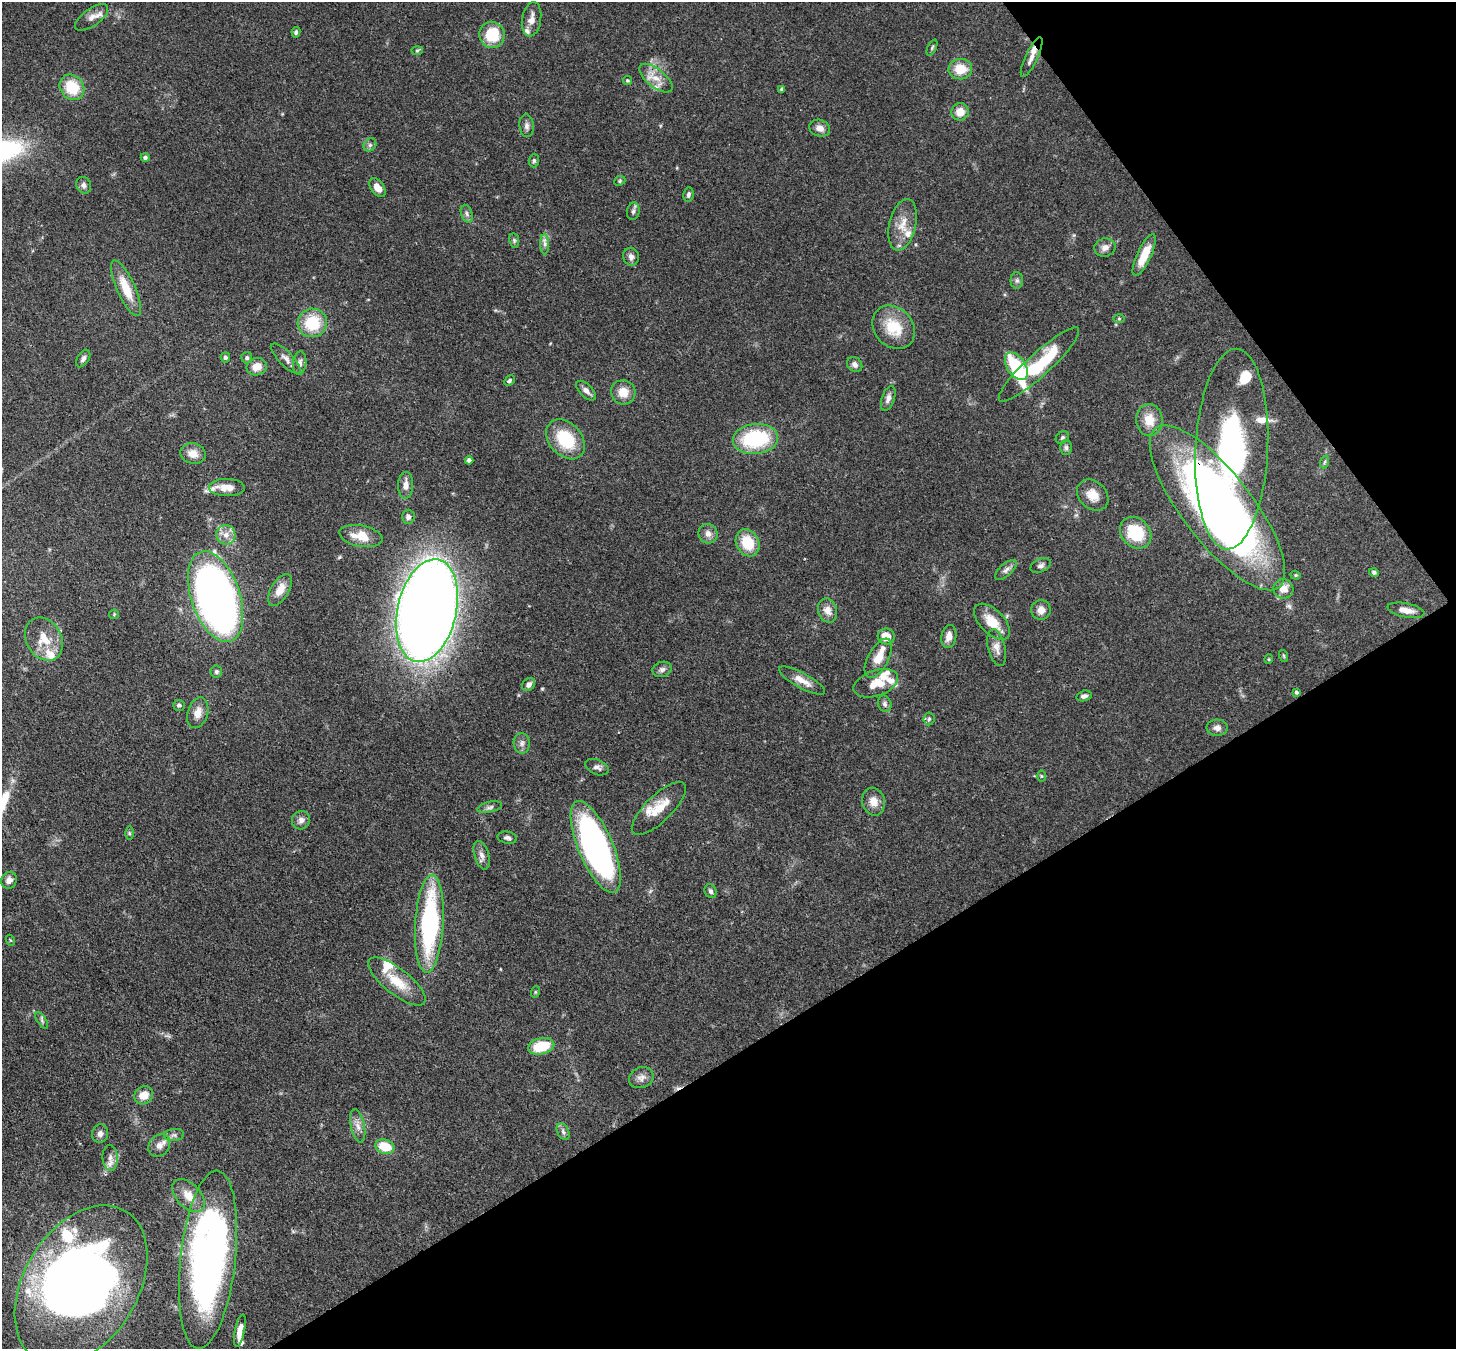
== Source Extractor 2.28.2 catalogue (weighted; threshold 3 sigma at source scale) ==
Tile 12 of 4 x 4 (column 4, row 3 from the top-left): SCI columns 4440-5893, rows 1698-3044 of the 5974 x 5947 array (HDU 1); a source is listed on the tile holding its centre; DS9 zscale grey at full resolution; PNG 1458 x 1351 px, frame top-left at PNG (2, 2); each listed source drawn as its Kron ellipse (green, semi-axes under 4 px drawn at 4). Shown black and unused: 30% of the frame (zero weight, under 3 of 4 exposures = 7% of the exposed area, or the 3 px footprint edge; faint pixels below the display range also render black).
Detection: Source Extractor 2.28.2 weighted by HDU 2 'WHT'; one run over the whole footprint, this tile lists its part. Background 0.0965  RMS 0.004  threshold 0.018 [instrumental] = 3 sigma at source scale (4.5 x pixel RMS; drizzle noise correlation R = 1.50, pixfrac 1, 0.05/0.05 arcsec/px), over >= 5 px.
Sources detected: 155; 7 inside a brighter object's white glare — neither listed nor drawn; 17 inside a brighter listed object's ellipse — not listed separately; the other 131 listed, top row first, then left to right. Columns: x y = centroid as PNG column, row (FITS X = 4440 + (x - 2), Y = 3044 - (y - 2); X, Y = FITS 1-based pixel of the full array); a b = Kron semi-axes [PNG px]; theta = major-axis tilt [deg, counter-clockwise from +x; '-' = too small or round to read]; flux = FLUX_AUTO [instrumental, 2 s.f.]
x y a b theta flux
92 17 19 8 36 3.1
532 19 17 9 81 3.6
296 32 5 4 - 1
492 35 13 12 - 15
932 47 8 3 64 0.59
417 50 6 4 2 0.5
1032 57 22 6 65 2.8
960 69 12 10 4 8.1
656 78 20 9 -39 5.1
628 80 4 4 - 0.55
72 87 13 11 -50 13
782 89 4 3 - 0.66
960 112 9 8 - 5
527 126 11 7 -83 1.6
820 128 10 8 -19 2.7
370 145 7 6 - 1
145 158 4 4 - 0.93
534 160 7 5 89 0.84
620 181 6 4 23 0.57
84 185 8 7 - 1.4
378 188 11 6 -54 4.1
688 194 7 5 82 1
633 211 9 6 80 1.2
467 214 9 5 -72 1.2
903 225 26 13 77 7.1
514 240 7 5 -79 0.81
545 244 10 4 -90 1.4
1105 247 10 9 - 2.5
1144 255 23 7 65 8.1
631 257 9 8 - 1.9
1017 280 8 6 -90 1.1
126 288 30 9 -66 8.8
1119 319 5 3 - 0.44
312 323 15 14 - 16
894 327 23 19 -47 13
225 357 5 4 - 1
83 358 10 6 58 1.4
247 358 5 5 - 0.9
286 359 20 7 -47 2.5
300 363 11 6 83 2
855 365 8 7 - 1.8
1039 365 53 11 42 37
1016 366 15 9 -56 24
257 367 10 8 19 4.5
509 381 6 4 46 0.84
586 391 12 6 -45 2.1
623 392 12 12 - 5.4
888 398 13 6 71 1.9
1149 420 16 13 -87 6.7
1062 437 7 5 38 0.76
566 439 23 16 -47 17
755 439 22 15 6 32
1066 448 7 5 -89 1
1232 449 100 36 87 120
193 453 13 10 -15 4
469 460 4 4 - 1
1324 462 7 4 70 0.69
406 485 13 7 87 3
227 488 18 8 -1 4.9
1093 495 17 13 -44 5.5
1217 508 101 35 -52 270
408 517 7 6 - 1.6
1136 533 17 14 -46 17
708 534 10 9 - 2.3
226 535 10 9 - 3.2
361 536 22 10 -11 7.9
748 543 14 11 -62 12
1041 565 11 6 26 1.3
1006 570 13 6 41 1.6
1374 572 5 4 - 0.86
1296 575 5 4 - 0.5
1283 589 10 9 - 4.4
280 590 18 9 60 5.1
216 597 47 24 -71 290
828 610 12 9 -73 3.4
1041 610 10 9 - 3.1
1406 610 19 7 -11 3.9
427 611 52 29 77 820
114 614 5 4 - 0.48
992 622 22 12 -45 7.9
886 636 8 8 - 5.8
949 636 11 7 79 3.1
44 639 23 17 -60 8.3
997 648 19 8 -76 3.1
1284 656 6 3 -72 0.47
878 658 22 10 62 6.6
1269 659 5 3 - 0.36
662 669 10 7 15 1.4
216 672 6 6 - 0.79
802 680 26 7 -29 4.5
876 683 23 12 18 6.7
529 684 7 5 47 1.7
1297 692 4 3 - 0.8
1084 696 8 5 14 1.2
885 704 8 6 -67 1.3
179 705 6 5 - 0.89
198 713 16 10 73 4.4
929 719 6 5 - 0.78
1217 728 10 8 -2 2.2
522 743 10 8 -88 1.8
597 767 12 7 -22 1.8
1041 776 6 4 -89 0.48
874 802 14 11 -77 4.1
490 807 13 5 13 1.3
659 808 35 13 44 9.2
301 820 9 9 - 2
129 833 6 4 -90 0.59
507 838 10 6 -9 1.2
596 847 49 17 -67 130
482 855 15 7 -73 2.3
9 880 9 7 57 2.1
711 891 7 5 -64 1.1
429 924 49 14 87 67
10 940 5 3 - 0.37
397 981 35 13 -38 10
535 992 6 3 72 0.4
42 1020 9 4 -56 0.88
541 1046 13 8 13 13
641 1078 12 10 25 2.4
144 1095 10 8 36 4.8
358 1126 17 7 -78 2.7
563 1132 9 5 -64 1.2
100 1134 9 8 - 1.7
174 1135 10 6 5 1.4
159 1145 12 10 48 2.7
385 1147 10 7 -19 9.6
110 1158 13 7 -86 2.6
188 1196 20 12 -46 5.9
208 1260 89 27 84 200
81 1285 86 57 59 280
240 1330 16 5 79 3.8
Overlapping masked pixels (flux is a lower limit): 3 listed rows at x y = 1232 449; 1217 508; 427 611